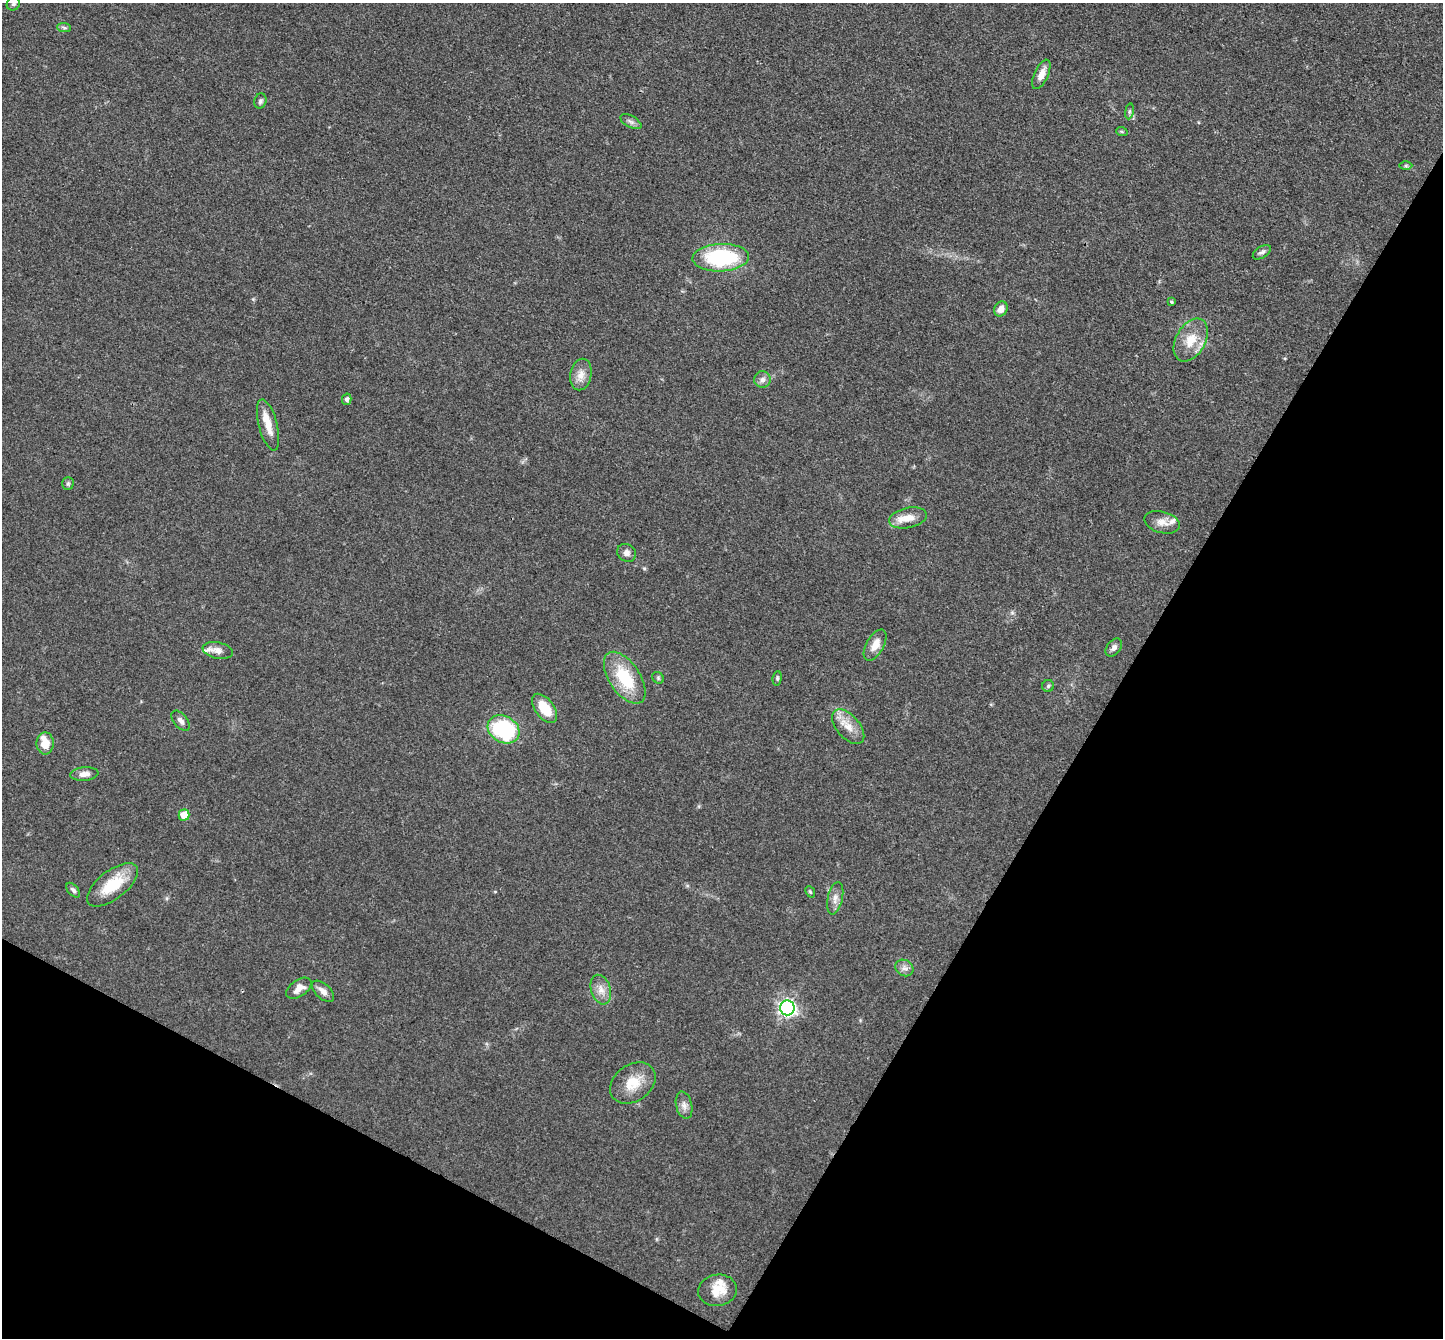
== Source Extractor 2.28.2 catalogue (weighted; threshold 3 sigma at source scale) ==
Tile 15 of 4 x 4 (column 3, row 4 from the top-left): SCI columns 2885-4325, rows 147-1482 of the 5767 x 5775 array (HDU 1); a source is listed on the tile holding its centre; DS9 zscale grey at full resolution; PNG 1445 x 1340 px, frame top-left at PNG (2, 3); each listed source drawn as its Kron ellipse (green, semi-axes under 4 px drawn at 4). Shown black and unused: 30% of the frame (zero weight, under 3 of 4 exposures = <1% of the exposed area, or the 3 px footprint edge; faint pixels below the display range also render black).
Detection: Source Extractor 2.28.2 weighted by HDU 2 'WHT'; one run over the whole footprint, this tile lists its part. Background 0.0996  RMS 0.006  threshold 0.027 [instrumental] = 3 sigma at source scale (4.5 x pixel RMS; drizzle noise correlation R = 1.50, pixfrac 1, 0.05/0.05 arcsec/px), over >= 5 px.
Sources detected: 52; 5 inside a brighter listed object's ellipse — not listed separately; the other 47 listed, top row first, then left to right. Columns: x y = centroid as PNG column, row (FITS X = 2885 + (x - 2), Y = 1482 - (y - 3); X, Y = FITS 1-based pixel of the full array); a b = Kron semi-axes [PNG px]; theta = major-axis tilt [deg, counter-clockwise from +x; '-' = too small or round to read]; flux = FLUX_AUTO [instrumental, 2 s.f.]
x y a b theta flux
13 4 7 6 - 1.3
64 28 7 4 -3 1.1
1041 74 16 7 65 5.5
260 101 7 6 - 1.5
1129 111 8 4 81 1.1
631 122 11 6 -29 2
1122 132 6 4 -20 0.82
1406 165 6 4 0 0.95
1262 252 10 5 34 1.9
721 258 28 13 2 59
1171 302 4 3 - 1
1001 309 8 6 56 4.7
1191 340 23 14 61 13
581 375 16 10 78 5.7
762 379 8 8 - 2.7
347 399 5 4 - 1.9
268 425 26 9 -75 8.5
68 483 6 5 - 1.1
908 518 19 10 12 8.3
1162 522 18 10 -15 5.6
626 553 10 8 -38 3.2
875 645 17 8 60 7.1
1114 647 10 7 51 2.6
218 650 15 8 -11 4.3
625 678 29 15 -56 29
658 678 6 5 - 0.99
777 678 7 4 83 0.99
1048 686 6 6 - 1.2
544 708 17 9 -53 16
181 721 12 6 -50 2.7
848 727 21 11 -49 8.5
504 729 17 13 -28 60
45 743 11 8 89 8.3
84 774 14 7 5 4
184 815 5 5 - 10
112 885 30 14 37 22
73 890 9 5 -49 1.7
810 892 6 4 -67 0.82
835 898 16 7 78 4.2
904 968 9 8 - 2.8
299 988 14 8 35 5.9
601 990 15 9 -73 5.6
323 991 13 7 -42 3.6
787 1008 7 7 - 240
633 1083 25 18 35 14
684 1105 14 8 -77 3.5
718 1290 19 15 9 10
Isophote crosses this tile's border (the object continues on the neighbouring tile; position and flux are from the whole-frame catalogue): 1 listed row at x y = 13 4